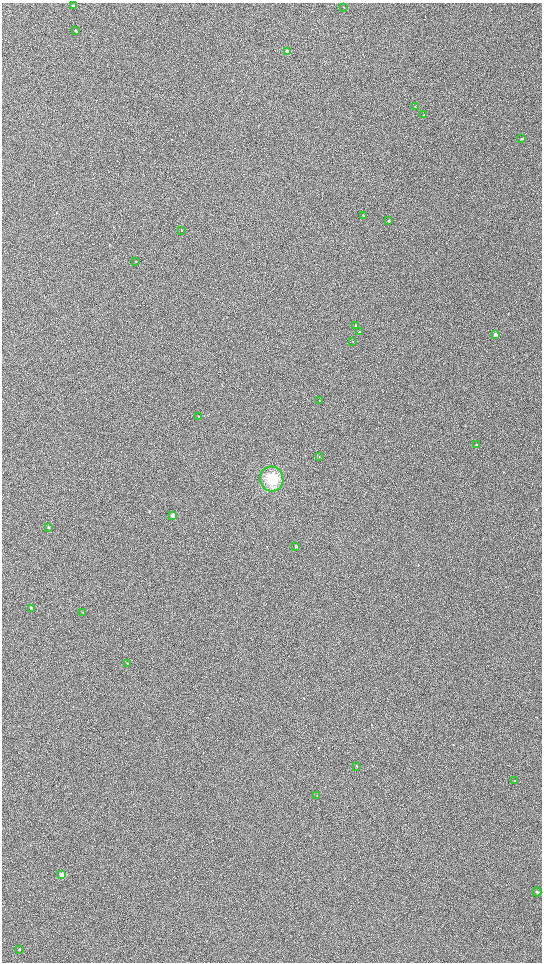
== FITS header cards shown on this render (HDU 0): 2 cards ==
NAXIS1  =                 1080 / length of data axis 1
NAXIS2  =                 1920 / length of data axis 2

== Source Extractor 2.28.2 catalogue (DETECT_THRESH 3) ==
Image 1080 x 1920 px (HDU 0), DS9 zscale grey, zoomed out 1/2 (1 PNG px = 2 x 2 image px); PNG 544 x 964 px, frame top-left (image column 1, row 1919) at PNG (2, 3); each listed source drawn as its Kron ellipse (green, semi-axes under 4 px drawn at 4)
Background 1150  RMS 160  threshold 472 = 3 sigma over >= 5 px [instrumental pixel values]
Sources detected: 32; all 32 listed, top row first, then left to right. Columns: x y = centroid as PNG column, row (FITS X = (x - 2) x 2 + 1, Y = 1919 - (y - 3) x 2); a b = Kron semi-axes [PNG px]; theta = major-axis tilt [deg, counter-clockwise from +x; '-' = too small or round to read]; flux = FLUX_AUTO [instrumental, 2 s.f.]
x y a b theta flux
73 6 3 2 - 41000
344 7 2 1 - 8600
76 31 3 2 - 37000
288 52 3 2 - 530000
415 107 3 2 - 15000
424 115 3 2 - 10000
521 139 3 3 - 21000
363 215 2 2 - 16000
389 221 3 2 - 46000
181 230 2 2 - 11000
136 261 3 2 - 12000
356 325 3 2 - 25000
359 332 3 2 - 38000
495 335 3 2 - 250000
353 341 2 2 - 12000
319 401 3 2 - 11000
198 416 3 2 - 9700
476 445 3 2 - 17000
319 457 2 2 - 9600
272 479 12 11 - 610000
173 515 3 2 - 240000
48 528 3 2 - 26000
296 546 3 2 - 57000
31 608 3 3 - 67000
83 612 3 2 - 12000
127 664 3 2 - 27000
357 766 2 2 - 15000
515 781 3 2 - 12000
317 795 2 1 - 8100
62 875 3 3 - 540000
537 892 4 3 - 34000
19 950 3 2 - 18000